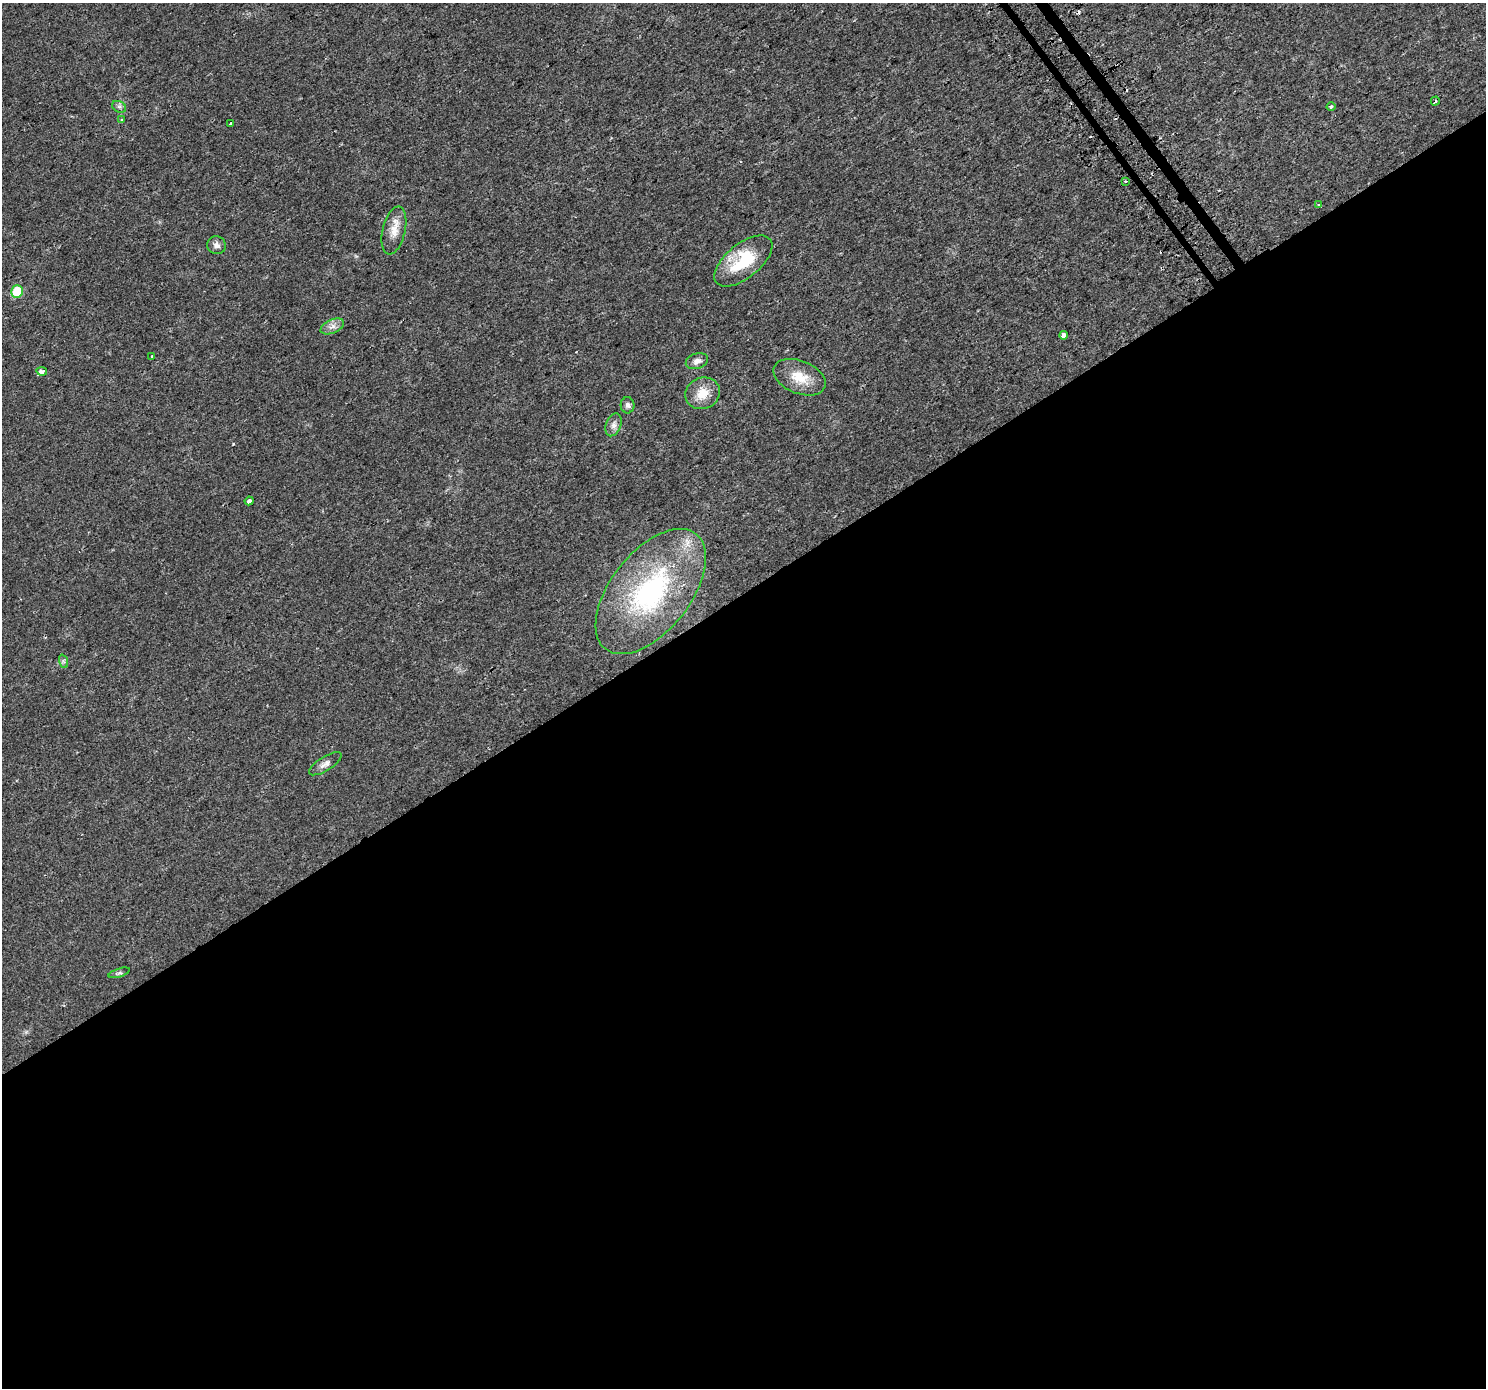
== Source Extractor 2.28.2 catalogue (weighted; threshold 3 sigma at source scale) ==
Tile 15 of 4 x 4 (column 3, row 4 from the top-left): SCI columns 3002-4485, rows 218-1603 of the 6001 x 5911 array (HDU 1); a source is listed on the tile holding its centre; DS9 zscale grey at full resolution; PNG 1488 x 1390 px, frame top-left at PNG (2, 3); each listed source drawn as its Kron ellipse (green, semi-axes under 4 px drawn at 4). Shown black and unused: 58% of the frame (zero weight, under 2 of 3 exposures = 2% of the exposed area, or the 3 px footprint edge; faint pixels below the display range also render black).
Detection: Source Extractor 2.28.2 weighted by HDU 2 'WHT'; one run over the whole footprint, this tile lists its part. Background 0.0184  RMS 0.0036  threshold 0.016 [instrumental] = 3 sigma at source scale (4.5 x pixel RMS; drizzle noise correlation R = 1.50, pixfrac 1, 0.0396/0.0396 arcsec/px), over >= 5 px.
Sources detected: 26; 1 cosmic-ray / hot-pixel residue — neither listed nor drawn; the other 25 listed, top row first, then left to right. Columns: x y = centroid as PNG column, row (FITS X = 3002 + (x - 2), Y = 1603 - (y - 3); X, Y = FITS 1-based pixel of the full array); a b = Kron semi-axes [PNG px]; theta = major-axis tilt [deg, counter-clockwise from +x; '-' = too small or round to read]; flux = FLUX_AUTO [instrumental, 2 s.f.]
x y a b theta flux
1435 101 4 3 - 0.76
1331 106 4 3 - 0.55
119 107 7 5 -29 0.91
122 120 4 3 - 0.3
230 124 3 3 - 0.59
1125 182 3 3 - 1.3
1319 205 4 3 - 0.63
394 231 24 11 77 4.7
217 245 9 9 - 1.6
743 261 34 17 39 18
17 291 6 6 - 11
332 326 12 7 23 1.8
1063 335 4 4 - 6.3
152 357 3 3 - 0.79
697 361 11 7 18 1.9
42 371 5 4 - 1.9
800 377 27 16 -22 7.9
703 393 18 15 25 6
628 405 8 7 - 1.1
614 425 12 7 70 1.6
249 501 4 4 - 4.9
651 592 73 40 52 58
63 661 7 4 -71 0.6
325 764 19 7 32 1.9
119 973 11 4 18 0.78
Unlisted compact peaks at least as high as the median listed source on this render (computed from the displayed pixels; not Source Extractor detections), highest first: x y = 233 444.